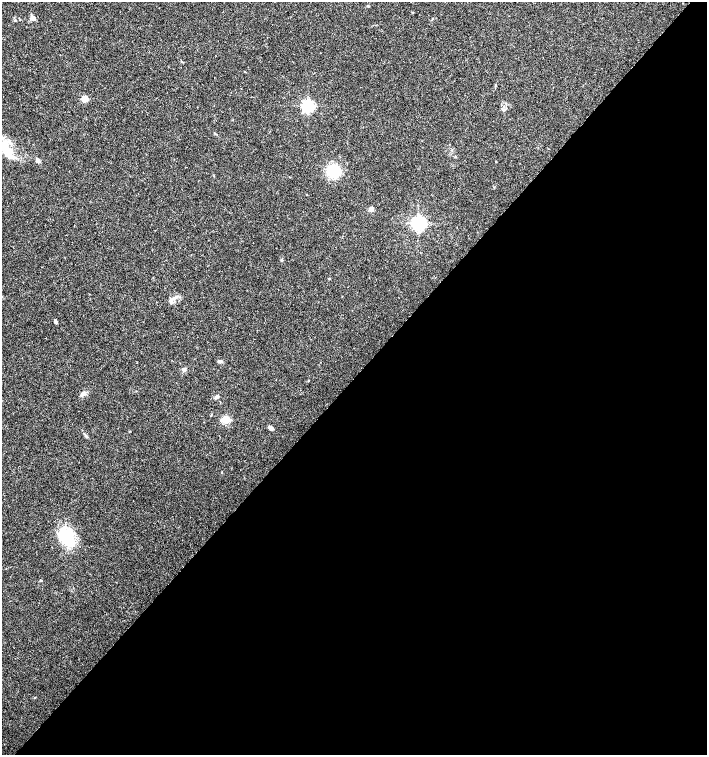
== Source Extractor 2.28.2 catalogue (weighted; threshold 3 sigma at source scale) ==
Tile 12 of 4 x 4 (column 4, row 3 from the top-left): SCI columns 4385-5793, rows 1509-3013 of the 6020 x 6026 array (HDU 1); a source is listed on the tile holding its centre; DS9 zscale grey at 2 x 2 block average (1 PNG px = mean of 2 x 2 image px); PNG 709 x 757 px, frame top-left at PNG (2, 2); no overlay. Shown black and unused: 50% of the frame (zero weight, under 3 of 4 exposures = <1% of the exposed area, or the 3 px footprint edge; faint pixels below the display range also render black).
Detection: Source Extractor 2.28.2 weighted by HDU 2 'WHT'; one run over the whole footprint, this tile lists its part. Background 0.0333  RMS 0.0033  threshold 0.0149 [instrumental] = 3 sigma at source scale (4.5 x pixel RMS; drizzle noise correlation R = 1.50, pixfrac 1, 0.0396/0.0396 arcsec/px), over >= 5 px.
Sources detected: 28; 2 inside a brighter object's white glare — not listed; the other 26 listed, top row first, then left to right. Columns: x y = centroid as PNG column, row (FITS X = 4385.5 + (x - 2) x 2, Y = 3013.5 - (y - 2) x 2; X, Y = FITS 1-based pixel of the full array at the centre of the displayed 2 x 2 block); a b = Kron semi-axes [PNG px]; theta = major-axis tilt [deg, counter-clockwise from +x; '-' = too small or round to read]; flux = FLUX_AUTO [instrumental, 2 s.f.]
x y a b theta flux
33 17 8 4 -45 2.8
15 20 4 3 - 0.65
245 72 3 2 - 0.37
495 85 3 2 - 0.53
84 99 3 3 - 24
308 106 4 4 - 170
8 154 21 10 -38 14
38 160 6 4 -41 2.7
334 171 13 11 -43 20
371 209 5 4 - 2.6
418 223 5 4 - 210
282 260 3 3 - 0.63
329 278 3 3 - 0.59
176 297 4 3 - 1.4
56 321 5 2 - 1.8
219 361 7 2 9 0.91
184 370 5 4 - 2.4
84 393 7 5 32 2.8
217 396 5 3 - 2.6
226 419 3 3 - 42
270 428 5 3 - 3.7
130 431 3 2 - 0.37
221 472 2 2 - 0.36
67 537 22 15 75 30
41 580 4 2 - 0.67
35 697 3 2 - 0.39
Isophote crosses this tile's border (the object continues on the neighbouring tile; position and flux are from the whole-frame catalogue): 1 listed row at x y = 8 154
Diffuse or blended objects may show on this block-average render without a row.